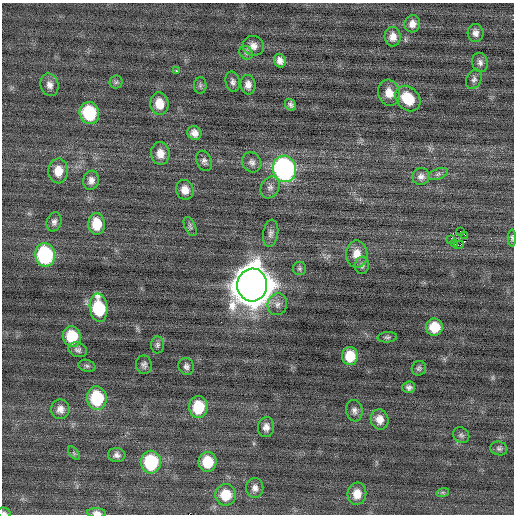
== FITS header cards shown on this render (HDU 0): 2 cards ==
NAXIS1  =                  512 / Axis length
NAXIS2  =                  512 / Axis length

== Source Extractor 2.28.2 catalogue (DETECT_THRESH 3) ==
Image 512 x 512 px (HDU 0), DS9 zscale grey, 1 PNG px = 1 image px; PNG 516 x 516 px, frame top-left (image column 1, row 512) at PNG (2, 3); each listed source drawn as its Kron ellipse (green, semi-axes under 4 px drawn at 4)
Background -0.028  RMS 0.73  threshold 2.18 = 3 sigma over >= 5 px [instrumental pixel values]
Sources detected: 77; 1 with non-positive FLUX_AUTO (blend fragments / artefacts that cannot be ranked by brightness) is neither listed nor drawn; the other 76 listed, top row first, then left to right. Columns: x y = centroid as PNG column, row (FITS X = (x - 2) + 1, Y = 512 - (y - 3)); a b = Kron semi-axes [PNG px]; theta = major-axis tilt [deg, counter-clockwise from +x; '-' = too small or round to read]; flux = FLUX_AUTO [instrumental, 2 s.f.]
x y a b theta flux
412 24 8 7 - 310
475 33 9 8 - 240
393 37 10 8 -85 380
253 46 11 10 - 340
246 53 7 6 - 130
280 61 7 6 - 260
480 62 10 8 -77 210
176 71 3 2 - 440
474 79 10 7 63 180
116 82 6 6 - 100
233 82 10 7 -77 180
49 85 11 9 -74 290
200 85 8 6 89 110
248 85 10 7 -83 290
389 93 13 11 -75 600
408 98 14 11 -48 1500
159 104 11 9 -83 750
290 105 6 5 - 140
89 113 11 9 -73 2700
194 133 7 6 - 300
160 153 11 9 -85 480
204 161 10 7 -69 190
252 162 10 9 - 240
284 169 13 11 -72 12000
58 171 12 10 88 710
438 174 10 5 19 140
421 176 9 8 - 230
91 180 9 8 - 270
270 187 11 8 61 270
185 190 10 8 -74 440
54 222 10 7 75 200
97 224 11 8 -86 1100
190 226 10 5 -65 120
460 231 2 2 - 1600
271 233 14 7 81 220
465 235 2 2 - 280
512 238 8 4 -89 92
451 239 2 2 - 150
455 244 2 2 - 41
459 245 5 2 - 360
357 254 14 10 -89 640
45 255 12 10 -80 5800
362 265 9 7 85 150
299 269 6 6 - 110
252 285 16 15 - 150000
277 304 11 10 - 310
99 308 14 9 -82 2800
434 327 8 8 - 1100
72 336 10 9 - 1600
387 337 10 5 5 110
157 345 8 6 -87 130
78 350 9 7 -22 170
350 356 9 8 - 1100
144 365 9 8 - 170
87 366 8 6 -16 110
186 366 9 7 -63 180
419 368 7 7 - 120
409 387 6 5 - 150
97 398 12 10 -83 2900
198 407 11 9 -90 1800
60 409 10 9 - 350
354 411 11 8 -82 220
380 419 10 9 - 450
266 427 10 8 85 300
461 435 8 7 - 130
499 448 8 7 - 130
74 453 7 4 -53 83
117 455 9 7 -4 210
151 462 11 10 - 3400
207 462 10 9 - 1400
255 488 10 8 -89 270
443 492 6 4 18 82
357 494 11 9 83 630
226 495 10 10 - 1200
4 513 7 5 -13 110
97 513 9 4 -3 240
At the frame edge (FLAGS 8, measured only in part): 3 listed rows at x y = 512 238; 4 513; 97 513
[1 non-positive-flux detection neither listed nor drawn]